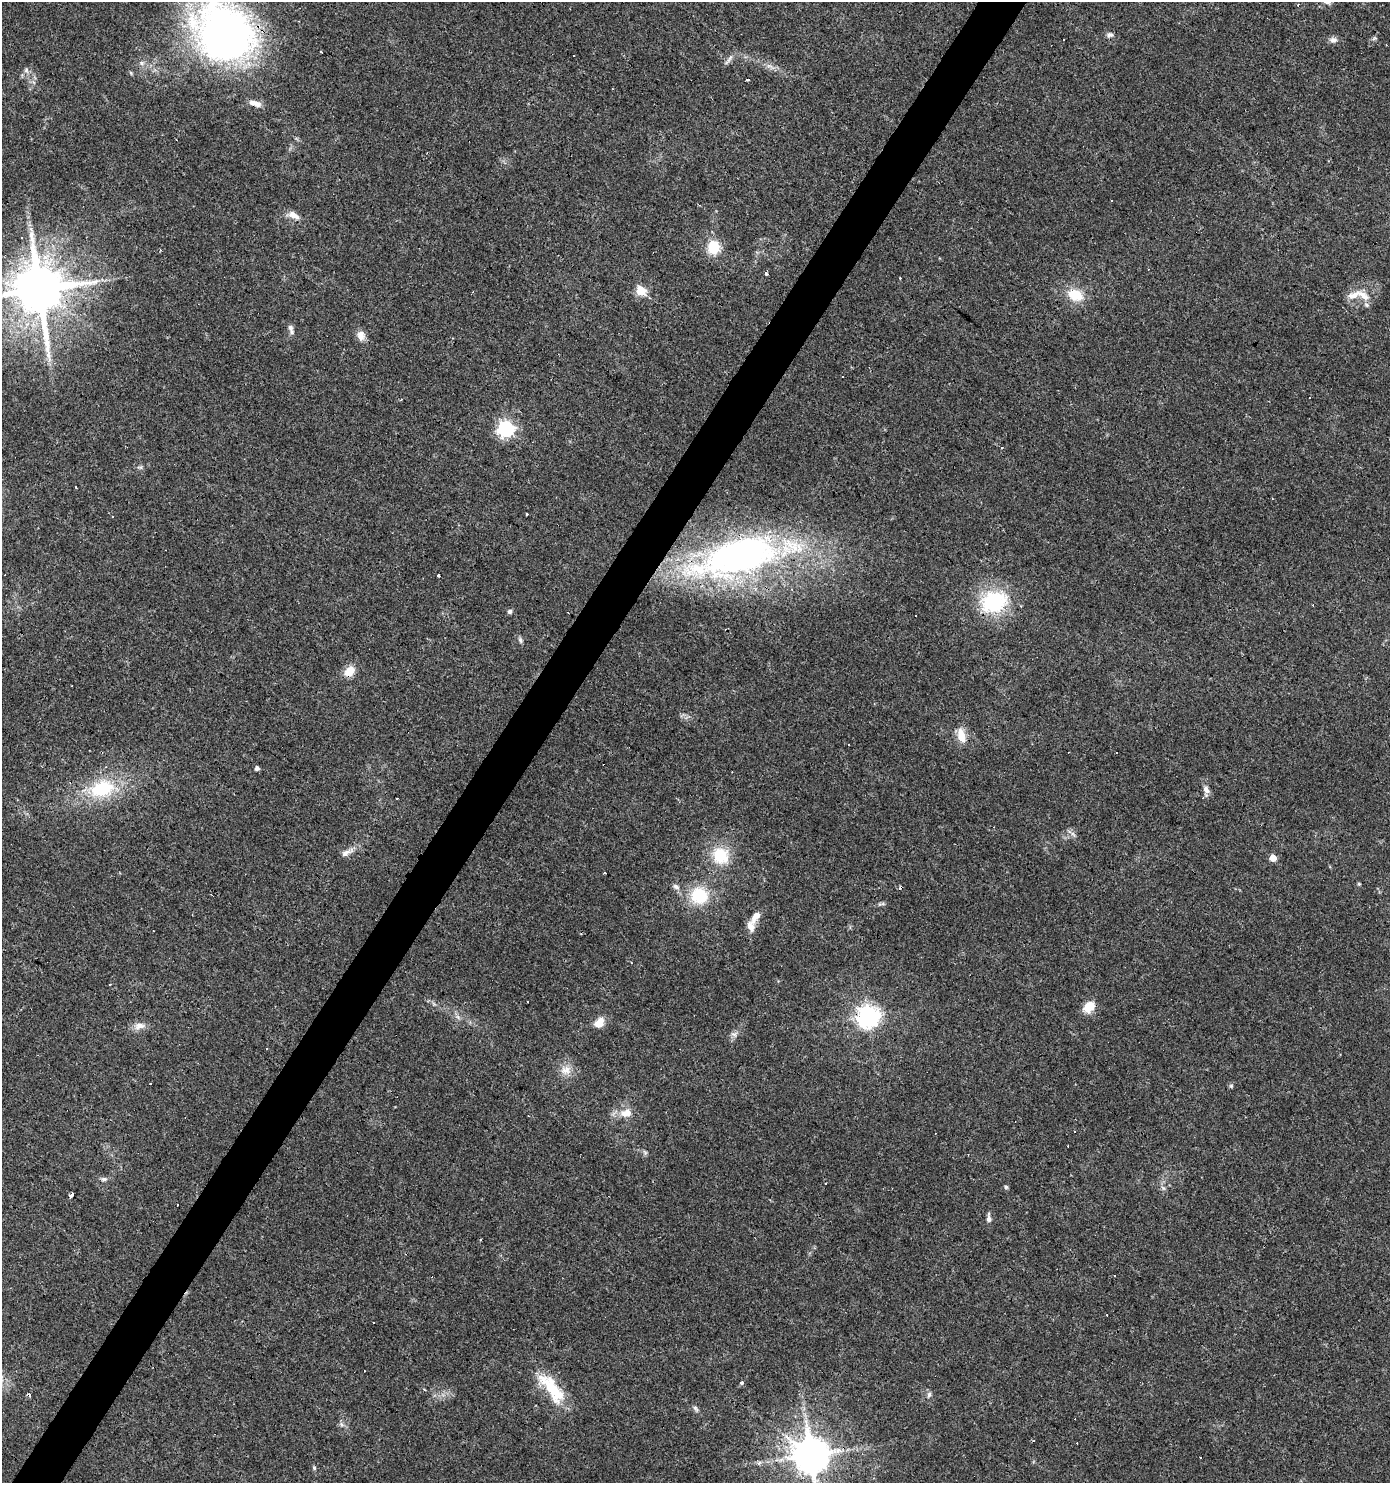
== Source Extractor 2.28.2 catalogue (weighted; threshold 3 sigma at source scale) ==
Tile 7 of 4 x 4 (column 3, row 2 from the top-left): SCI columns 2962-4349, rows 2970-4450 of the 5986 x 5932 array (HDU 1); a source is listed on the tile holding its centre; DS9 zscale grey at full resolution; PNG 1392 x 1485 px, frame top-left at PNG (2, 2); no overlay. Shown black and unused: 4% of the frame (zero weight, under 3 of 4 exposures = <1% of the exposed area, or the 3 px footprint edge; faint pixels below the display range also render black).
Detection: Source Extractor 2.28.2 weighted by HDU 2 'WHT'; one run over the whole footprint, this tile lists its part. Background 0.0318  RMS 0.0037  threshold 0.0166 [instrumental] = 3 sigma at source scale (4.5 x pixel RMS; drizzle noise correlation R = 1.50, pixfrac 1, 0.0396/0.0396 arcsec/px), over >= 5 px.
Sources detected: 116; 37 cosmic-ray / hot-pixel residue — not listed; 3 inside a brighter listed object's ellipse — not listed separately; the other 76 listed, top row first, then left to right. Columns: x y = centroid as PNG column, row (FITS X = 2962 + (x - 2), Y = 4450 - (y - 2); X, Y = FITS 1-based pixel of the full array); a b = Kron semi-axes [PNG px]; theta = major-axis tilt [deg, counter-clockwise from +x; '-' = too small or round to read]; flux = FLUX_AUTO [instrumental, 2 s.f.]
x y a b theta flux
224 33 69 56 -40 160
1109 35 8 6 4 1.1
1374 38 7 5 21 0.69
1063 40 3 3 - 0.75
1333 40 10 8 4 1.6
321 52 3 3 - 0.61
728 60 18 4 54 1.3
142 63 7 6 - 1
769 66 11 4 -22 1.4
26 70 8 6 -84 1.1
131 73 6 4 -71 0.45
255 103 17 7 -17 2.5
1111 200 3 2 - 0.38
294 215 15 7 -25 3.1
31 235 16 9 -76 3.9
713 247 13 11 81 10
766 273 3 3 - 2.9
39 290 14 14 - 2500
641 291 5 5 - 20
1075 295 19 13 -24 8.8
1363 295 23 9 -34 4.2
290 327 10 7 -84 1.4
361 336 14 9 -83 2.7
1309 398 3 3 - 0.53
401 399 3 2 - 0.41
506 429 7 6 - 98
140 467 7 4 -17 0.64
76 487 3 3 - 1.2
527 514 3 3 - 0.78
112 516 3 2 - 0.43
737 557 96 36 16 170
438 575 3 3 - 3.7
994 602 33 25 20 27
510 611 6 5 - 1
916 616 2 2 - 0.41
520 640 8 5 -64 0.88
349 671 14 10 44 4.9
961 736 20 10 -75 5.1
1117 752 3 3 - 0.91
257 768 4 4 - 1.4
102 788 34 21 16 23
1206 790 11 7 -61 1.9
1073 834 10 4 -56 0.99
345 853 13 8 33 2.1
720 855 21 20 - 13
1273 858 5 5 - 5.9
1359 884 4 4 - 0.46
676 887 10 7 -32 1.4
699 896 21 20 - 15
881 904 13 4 10 0.86
756 917 19 8 57 3.3
1089 1007 12 9 39 6.9
868 1017 8 7 - 270
599 1023 12 9 47 4.4
139 1025 17 8 16 2.8
734 1034 9 7 -22 1.3
566 1070 15 12 -6 4.1
1231 1086 5 5 - 0.6
626 1113 18 11 10 4.8
645 1152 8 3 -71 0.7
104 1179 9 6 1 1
825 1184 3 2 - 0.38
1006 1187 5 5 - 0.56
1163 1188 8 4 -53 0.77
71 1194 3 3 - 24
989 1218 13 5 -89 1.3
1114 1276 3 3 - 0.66
741 1383 3 3 - 3.9
424 1389 3 3 - 0.56
553 1390 45 16 -54 17
929 1395 8 5 78 1.1
695 1408 9 5 -49 0.92
341 1425 8 6 -56 1.1
811 1455 10 10 - 1100
759 1462 7 4 20 0.79
314 1468 5 4 - 0.54
Overlapping masked pixels (flux is a lower limit): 7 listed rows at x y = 224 33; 255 103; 39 290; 737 557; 868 1017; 71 1194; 811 1455
Isophote crosses this tile's border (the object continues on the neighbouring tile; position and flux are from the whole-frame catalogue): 3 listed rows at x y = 224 33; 39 290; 811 1455